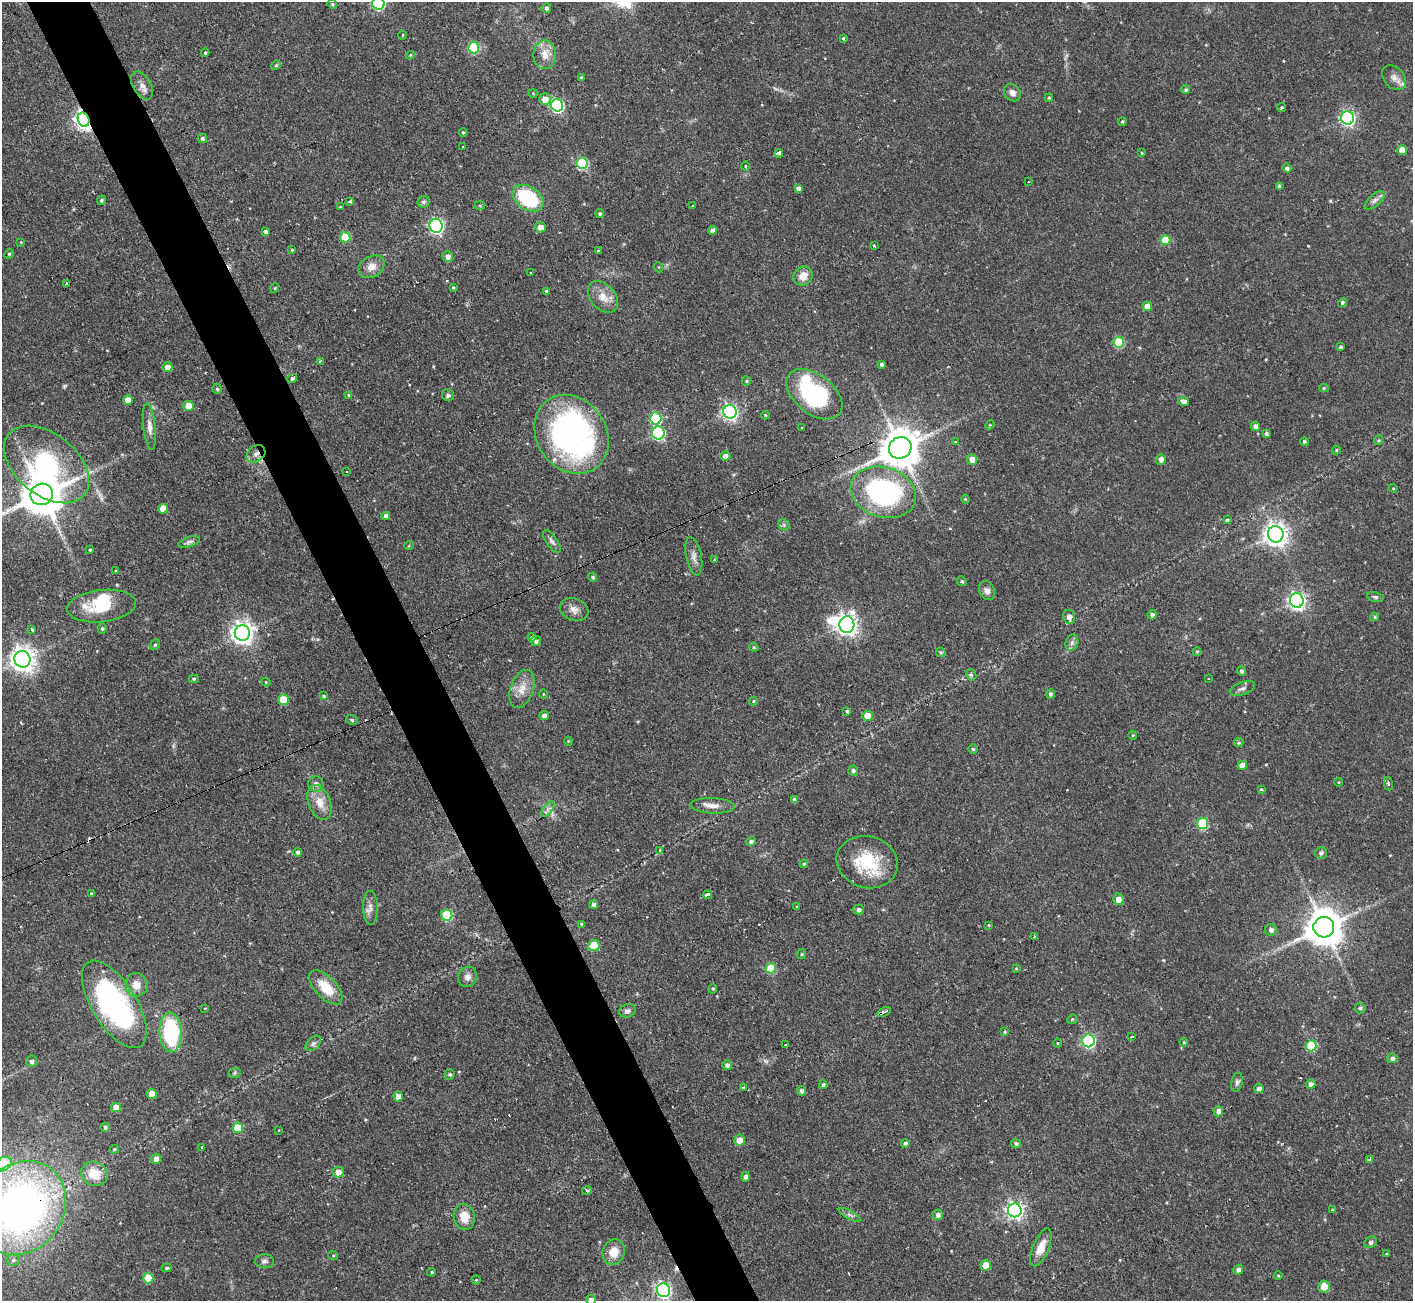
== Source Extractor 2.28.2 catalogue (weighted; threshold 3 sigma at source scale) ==
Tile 11 of 4 x 4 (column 3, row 3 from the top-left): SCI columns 2821-4231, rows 1447-2745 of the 5641 x 5624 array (HDU 1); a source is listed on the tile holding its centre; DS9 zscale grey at full resolution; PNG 1415 x 1303 px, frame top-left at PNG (2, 2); each listed source drawn as its Kron ellipse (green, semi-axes under 4 px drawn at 4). Shown black and unused: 5% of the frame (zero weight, under 2 of 3 exposures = <1% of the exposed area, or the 3 px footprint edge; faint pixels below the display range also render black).
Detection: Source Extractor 2.28.2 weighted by HDU 2 'WHT'; one run over the whole footprint, this tile lists its part. Background 0.0722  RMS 0.0059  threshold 0.0263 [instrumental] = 3 sigma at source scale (4.5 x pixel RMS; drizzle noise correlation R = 1.50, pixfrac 1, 0.05/0.05 arcsec/px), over >= 5 px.
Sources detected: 279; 2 too faint to see at this stretch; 3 inside a brighter object's white glare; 5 cosmic-ray / hot-pixel residue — neither listed nor drawn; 2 inside a brighter listed object's ellipse — not listed separately; the other 267 listed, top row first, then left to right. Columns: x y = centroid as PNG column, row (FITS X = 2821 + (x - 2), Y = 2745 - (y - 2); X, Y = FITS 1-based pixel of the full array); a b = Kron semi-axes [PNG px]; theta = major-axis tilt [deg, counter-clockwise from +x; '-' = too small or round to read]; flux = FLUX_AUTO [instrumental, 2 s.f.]
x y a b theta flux
378 3 6 6 - 63
332 4 5 4 - 0.9
546 8 5 4 - 1.4
403 35 5 3 - 0.47
843 38 4 4 - 0.65
474 48 6 5 - 34
205 53 4 3 - 0.92
410 55 4 3 - 0.66
545 55 14 11 -90 6.7
276 65 5 4 - 0.68
581 77 3 3 - 1
1394 78 14 10 -48 4.3
142 85 15 9 -61 4.2
1186 90 4 4 - 1.1
533 93 4 4 - 0.55
1012 93 9 7 -50 3.2
1049 98 4 3 - 0.83
545 99 6 5 - 5.7
557 105 6 6 - 78
1281 108 5 3 - 0.66
1348 118 6 6 - 120
84 120 7 5 -68 270
1122 121 4 4 - 0.79
463 132 4 4 - 0.77
202 138 5 4 - 1.7
463 147 3 2 - 0.91
1402 150 5 5 - 5.6
779 153 4 3 - 2.7
1142 153 3 3 - 0.6
582 163 5 5 - 45
745 166 4 3 - 0.53
1287 168 4 4 - 1.6
1028 181 3 3 - 2.2
1279 186 4 4 - 1.9
798 188 4 4 - 1.8
528 198 17 11 -35 45
102 200 5 4 - 1
1375 200 12 6 41 2.4
350 201 3 3 - 3
424 202 6 5 - 1.5
480 205 5 3 - 0.58
692 206 3 2 - 0.52
340 207 3 3 - 0.93
600 214 4 4 - 1.2
436 226 7 6 - 130
540 227 5 5 - 4.1
713 230 4 4 - 3.1
266 232 4 3 - 4.5
345 237 5 5 - 19
1165 240 5 5 - 13
21 242 4 4 - 0.48
874 246 4 3 - 2.2
292 250 4 4 - 0.56
598 251 4 3 - 0.69
9 254 5 4 - 0.66
448 257 5 5 - 2.9
371 267 14 10 28 5.7
658 267 5 3 - 0.54
530 272 3 2 - 0.94
803 276 10 9 - 6.5
67 284 3 3 - 1.2
275 288 5 3 - 0.5
453 288 4 3 - 0.62
546 291 4 3 - 0.91
603 297 18 12 -49 7.9
1342 302 4 4 - 1.5
1147 306 5 5 - 5.4
1119 342 5 5 - 29
1340 347 3 3 - 1.2
320 361 3 2 - 1.2
881 364 4 3 - 1.4
167 367 5 5 - 4.8
292 378 5 4 - 1.3
746 381 5 4 - 0.71
1324 388 4 4 - 0.75
217 389 5 4 - 0.99
814 394 32 19 -39 61
349 395 4 4 - 1
448 395 6 6 - 1.3
128 400 5 5 - 5.9
1184 401 5 4 - 2.7
188 406 5 5 - 8.2
730 412 7 6 - 160
765 415 4 3 - 0.51
656 418 6 5 - 39
990 425 4 4 - 0.59
1255 426 5 4 - 2.5
149 427 23 6 -84 4.5
802 428 2 2 - 0.6
658 433 6 6 - 65
1266 433 4 3 - 1.2
571 434 42 34 -55 190
1379 440 5 3 - 0.54
1304 441 4 4 - 1.2
955 442 4 4 - 0.55
900 448 11 10 - 1700
1336 450 4 4 - 0.8
256 454 10 8 36 3.3
725 456 5 5 - 2.7
972 459 5 5 - 5.7
1161 459 5 5 - 2.5
47 464 49 30 -39 88
347 472 3 2 - 0.84
1393 488 4 4 - 0.6
883 492 33 25 -17 110
42 494 11 10 - 2200
965 499 4 4 - 0.56
163 509 5 5 - 6.6
386 516 4 4 - 2.5
1227 520 4 4 - 1.3
784 525 6 4 -47 0.93
1276 534 8 7 - 460
552 541 13 5 -55 2.1
189 542 11 5 18 1.6
409 545 5 3 - 0.51
90 550 3 3 - 0.65
694 556 19 7 -79 3.6
714 560 3 2 - 0.53
116 571 3 3 - 0.7
593 577 4 4 - 1
962 581 5 4 - 1.1
987 591 10 7 -62 3.1
1375 597 8 5 -11 1.2
1297 600 7 7 - 200
101 606 34 16 6 24
574 609 14 11 -21 4.6
1152 615 5 4 - 1.8
1069 617 7 6 - 3.8
1374 617 4 4 - 0.76
847 625 8 7 - 300
102 629 5 4 - 0.88
32 630 4 3 - 3.3
242 633 8 7 - 410
532 637 4 4 - 1.1
536 641 5 5 - 1.8
1072 643 8 6 71 2.1
155 645 5 4 - 0.99
754 647 4 4 - 0.68
941 652 5 4 - 0.81
1197 652 4 4 - 0.57
22 659 8 8 - 530
1242 671 5 4 - 1.3
971 675 6 5 - 1.3
194 679 5 4 - 0.74
1209 679 3 3 - 1
266 682 5 4 - 0.63
1242 688 13 6 19 2.3
522 689 20 11 71 7.8
543 694 5 3 - 0.51
1051 694 5 4 - 1.3
323 696 4 3 - 0.78
283 700 5 5 - 19
753 701 4 4 - 0.69
847 711 4 3 - 1.1
544 716 5 4 - 2.5
867 716 5 5 - 9.7
352 720 6 5 - 0.89
1133 735 4 4 - 0.67
568 741 4 4 - 0.6
1239 743 4 4 - 1
973 749 5 4 - 0.93
1242 765 5 4 - 4.8
853 771 5 5 - 1.5
1339 782 4 3 - 0.41
316 784 7 7 - 2.5
1388 784 7 3 -78 0.92
1261 789 4 3 - 0.57
794 800 4 4 - 2.4
320 802 18 11 -68 8.7
712 806 22 7 -2 5.1
548 809 9 4 52 1.8
1202 824 5 5 - 37
751 842 5 4 - 1.9
660 850 4 4 - 0.65
298 852 4 4 - 1.7
1321 853 6 6 - 1.4
867 862 31 25 -16 31
804 864 4 3 - 0.74
91 894 4 3 - 1.1
707 895 5 3 - 7.6
1118 899 6 5 - 4.3
594 905 4 4 - 1.9
797 907 3 2 - 0.75
370 908 17 7 -89 3.5
859 910 5 5 - 1.9
447 915 5 5 - 33
581 924 4 4 - 1
989 925 4 3 - 0.48
1324 927 10 10 - 1500
1271 930 6 5 - 2.1
1035 937 3 3 - 1.1
594 945 6 5 - 13
802 954 5 4 - 0.65
771 968 5 5 - 18
1016 968 4 4 - 0.51
468 977 10 9 - 3.2
136 985 12 11 - 5.9
326 987 21 10 -46 15
713 989 5 4 - 0.72
114 1004 50 22 -58 120
205 1008 4 2 - 0.37
1360 1008 5 5 - 0.97
627 1011 8 6 17 1.9
884 1012 7 3 27 2
1072 1019 5 4 - 0.69
171 1032 20 11 -87 52
1005 1032 3 3 - 0.69
1132 1037 3 2 - 1.2
1089 1041 6 6 - 82
1184 1042 4 3 - 0.7
313 1043 9 5 44 1.8
1057 1043 4 3 - 0.48
785 1045 3 3 - 1.2
1311 1046 5 5 - 27
1392 1058 5 5 - 1.8
31 1061 6 5 - 2
727 1065 5 5 - 2.1
235 1073 6 5 - 0.93
450 1074 5 5 - 1.2
1237 1082 10 5 78 1.7
1311 1084 5 4 - 2.5
823 1085 4 4 - 1.3
744 1088 4 3 - 3.5
1259 1089 4 4 - 2.7
801 1091 5 4 - 1.9
152 1094 5 5 - 8.5
398 1097 5 4 - 5.1
116 1108 5 4 - 7.2
1218 1111 5 4 - 3.3
105 1127 4 4 - 1.5
238 1128 5 5 - 18
279 1130 4 3 - 0.38
740 1140 5 5 - 7
905 1143 4 4 - 1.1
1016 1144 5 4 - 1.4
202 1147 3 2 - 0.59
114 1149 5 4 - 0.7
156 1159 5 5 - 3.2
1370 1159 4 3 - 1.3
3 1164 9 6 36 44
338 1172 5 5 - 5.2
94 1174 13 12 - 12
745 1177 5 4 - 1.9
587 1190 5 3 - 0.78
21 1208 49 42 54 310
1015 1210 7 7 - 210
1333 1210 4 3 - 0.8
850 1215 12 3 -28 1.5
938 1215 5 5 - 1.9
464 1217 13 10 -78 8.7
1371 1242 6 5 - 1.5
1041 1247 20 8 67 7.6
614 1252 13 11 73 7.9
1387 1254 3 3 - 0.52
333 1255 5 3 - 0.52
13 1260 7 6 - 1.5
265 1261 9 7 -1 2
986 1265 5 5 - 9.3
166 1268 5 4 - 1
1238 1270 5 4 - 2.4
432 1272 4 3 - 0.71
1278 1276 4 3 - 0.46
148 1278 5 5 - 15
476 1280 4 4 - 0.6
1324 1286 6 6 - 7.2
663 1290 7 6 - 120
591 1300 5 4 - 1.9
Overlapping masked pixels (flux is a lower limit): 7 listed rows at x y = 84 120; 779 153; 571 434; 900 448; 256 454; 884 1012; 21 1208
Isophote crosses this tile's border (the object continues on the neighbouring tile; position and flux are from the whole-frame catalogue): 5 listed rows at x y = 378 3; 42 494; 3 1164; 21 1208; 591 1300